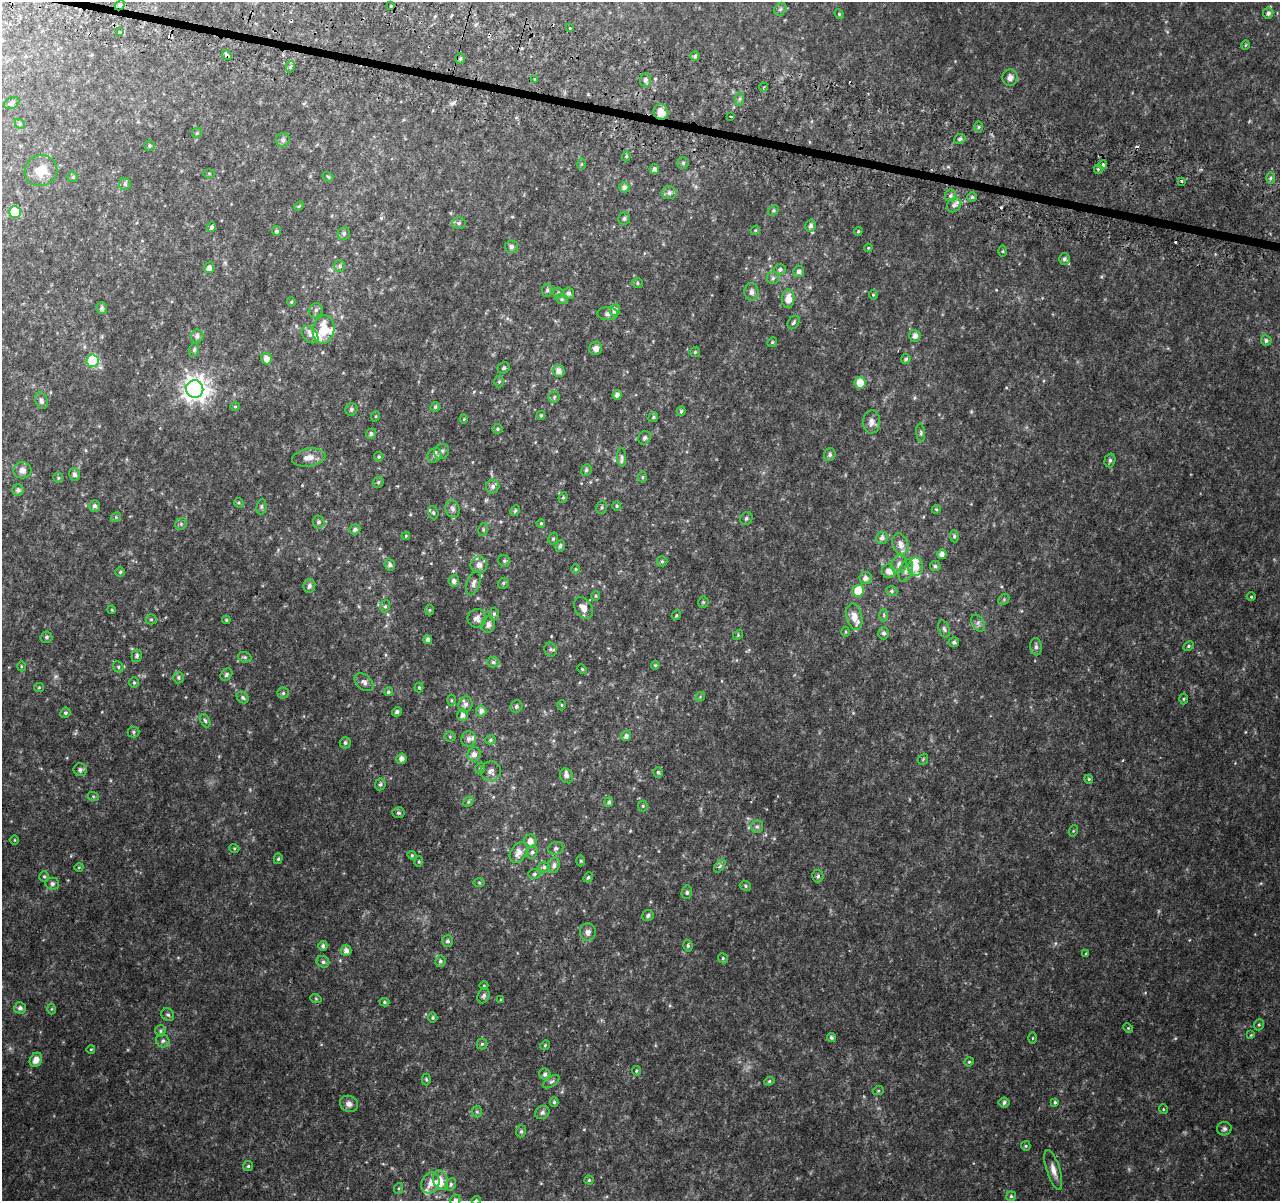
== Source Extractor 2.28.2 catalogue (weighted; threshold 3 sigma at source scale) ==
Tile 11 of 4 x 4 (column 3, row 3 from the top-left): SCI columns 2598-3875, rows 1465-2663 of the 5195 x 5393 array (HDU 1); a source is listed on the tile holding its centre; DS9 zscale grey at full resolution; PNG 1282 x 1203 px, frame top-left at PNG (2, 2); each listed source drawn as its Kron ellipse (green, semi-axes under 4 px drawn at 4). Shown black and unused: <1% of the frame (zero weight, under 2 of 3 exposures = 3% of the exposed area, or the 3 px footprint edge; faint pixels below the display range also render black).
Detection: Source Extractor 2.28.2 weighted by HDU 2 'WHT'; one run over the whole footprint, this tile lists its part. Background 0.0588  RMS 0.0091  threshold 0.0411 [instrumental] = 3 sigma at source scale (4.5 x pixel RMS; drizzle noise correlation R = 1.50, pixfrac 1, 0.0396/0.0396 arcsec/px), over >= 5 px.
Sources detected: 342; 1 too faint to see at this stretch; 4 cosmic-ray / hot-pixel residue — neither listed nor drawn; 13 inside a brighter listed object's ellipse — not listed separately; the other 324 listed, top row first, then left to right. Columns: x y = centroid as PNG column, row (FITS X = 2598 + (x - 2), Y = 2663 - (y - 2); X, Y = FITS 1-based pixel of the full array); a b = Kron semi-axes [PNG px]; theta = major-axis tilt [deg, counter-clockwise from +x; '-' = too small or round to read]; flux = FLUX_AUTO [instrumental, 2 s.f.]
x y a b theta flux
120 5 6 4 46 1.3
391 6 3 3 - 0.77
780 9 7 5 46 1.7
1268 13 5 5 - 2.5
839 14 5 4 - 1
569 28 3 3 - 2.5
120 32 3 3 - 2.4
1246 45 5 3 - 0.74
227 55 5 3 - 6.9
695 56 4 4 - 1.7
460 58 5 5 - 1.4
290 67 6 3 71 1.3
1010 78 8 7 - 3.9
534 80 4 3 - 5.4
646 80 7 6 - 2.8
764 87 4 3 - 0.92
740 99 7 4 88 1.7
12 103 8 5 27 2
661 112 8 7 - 9.1
731 116 4 3 - 6.7
20 124 6 4 -46 1.3
979 127 5 4 - 1.2
197 133 5 4 - 1.1
960 139 6 4 22 1.6
283 140 7 6 - 1.9
149 146 5 5 - 1.4
626 156 5 4 - 1.1
683 163 6 5 - 1.6
581 164 6 4 89 1.1
1103 164 4 3 - 1.7
654 169 5 4 - 2.9
1098 169 5 5 - 1.4
41 171 16 15 - 15
209 173 5 3 - 0.78
73 177 5 5 - 1.4
328 177 6 4 -30 0.99
1271 178 6 4 89 1.5
1181 181 3 3 - 4.2
125 184 6 6 - 2
624 187 5 5 - 3.3
669 193 7 6 - 3.3
950 196 6 5 - 2
972 197 5 5 - 1.6
954 205 8 6 45 3.3
299 206 5 3 - 0.77
773 210 6 4 45 1
15 212 6 6 - 26
624 218 6 6 - 1.8
459 223 7 5 3 2.1
811 226 6 5 - 2.9
212 227 5 4 - 2.5
755 230 5 4 - 0.99
276 231 4 4 - 1.7
858 231 4 3 - 1.1
344 234 6 6 - 2.1
511 247 6 6 - 2.8
868 248 4 3 - 0.76
1003 251 5 3 - 0.96
1064 259 6 5 - 2.6
340 266 6 5 - 1.5
209 268 5 5 - 3.9
780 269 6 5 - 2.3
799 271 6 5 - 3.1
773 278 6 6 - 1.9
637 283 5 5 - 1.3
547 290 6 5 - 2
558 292 5 5 - 1.3
752 292 9 7 -90 3.5
568 293 6 5 - 2.5
873 295 5 4 - 1
562 299 6 5 - 1.6
788 299 9 6 85 8.8
291 302 4 4 - 0.92
102 308 6 5 - 2.4
316 310 7 6 - 2.3
615 310 6 5 - 4.6
608 314 10 6 -2 2.9
793 322 7 5 56 1.8
324 329 14 10 80 16
310 335 10 7 -45 3.9
197 336 7 6 - 2.9
915 336 6 5 - 4.5
1266 340 5 5 - 2
772 342 5 4 - 1.3
596 348 7 6 - 4.3
194 350 7 5 79 1.9
695 352 6 4 45 1.2
266 359 5 5 - 5.2
906 359 5 4 - 1.8
93 361 6 6 - 55
504 368 6 5 - 1.6
559 371 6 5 - 4.7
499 382 6 5 - 1.1
860 383 6 5 - 14
195 389 9 8 - 770
617 395 5 4 - 4.8
554 397 6 5 - 1.7
41 400 8 6 -68 2.9
235 406 4 4 - 0.97
435 407 5 4 - 1.6
351 409 6 6 - 2
681 411 5 4 - 1.5
541 415 4 4 - 1.3
376 416 5 3 - 0.87
653 417 5 4 - 1.2
464 419 4 4 - 0.82
872 422 11 8 89 5.5
497 429 5 4 - 1.3
921 433 9 4 -86 1.6
371 434 5 5 - 2.4
645 438 7 6 - 2.2
441 451 8 7 - 3
830 454 6 5 - 2.8
434 455 8 6 49 3
309 457 17 9 9 7.5
379 457 5 4 - 1.3
622 457 9 4 -86 2.1
1110 460 7 5 75 1.7
22 470 9 8 - 5.4
586 470 6 5 - 1.8
75 474 6 5 - 2.8
642 477 5 3 - 0.95
58 478 5 4 - 1.2
378 482 6 5 - 1.4
493 487 7 6 - 3
18 490 5 5 - 2.9
563 497 5 4 - 1.3
239 503 5 4 - 1.1
94 506 6 5 - 2.6
617 506 5 4 - 1.2
261 507 8 5 84 1.5
602 508 6 5 - 1.6
452 509 9 7 -73 3
936 509 4 4 - 1.1
515 511 6 4 62 1.2
433 513 7 5 -70 1.4
116 517 5 4 - 1.2
746 519 6 6 - 1.7
318 522 6 6 - 2.3
541 523 4 3 - 1.1
181 524 6 5 - 1.8
355 529 5 5 - 2.7
483 530 6 4 80 1.4
406 536 4 3 - 0.8
954 536 6 4 -81 1.5
882 538 6 5 - 3.2
553 539 6 5 - 1.5
900 544 11 7 -71 5.4
560 546 6 4 75 1.9
942 554 5 4 - 3.6
504 561 6 6 - 1.8
662 561 5 5 - 1.2
899 564 9 7 70 4.4
390 565 6 5 - 2.8
479 565 8 8 - 5.2
935 566 5 5 - 2
915 567 9 7 86 8.2
576 569 4 4 - 1
888 571 7 6 - 5.2
906 571 12 6 70 3.5
120 572 5 5 - 1.2
866 578 6 6 - 3.8
454 581 5 5 - 3.3
474 583 13 6 71 3.9
503 583 6 5 - 1.5
309 586 7 6 - 3
858 591 6 5 - 22
892 591 6 4 -20 1.4
596 596 5 4 - 1.1
1251 597 4 3 - 0.68
1004 599 6 4 47 1.4
703 602 5 5 - 1.2
385 606 6 5 - 1.5
583 608 11 8 -55 6.8
112 610 4 3 - 0.72
430 610 5 3 - 0.86
494 614 6 5 - 1.7
676 615 5 4 - 1.1
884 615 6 4 -89 1.2
854 617 13 7 -77 8.4
477 618 9 9 - 4.8
151 619 5 5 - 1.3
226 620 4 4 - 0.99
978 623 9 6 -60 2.7
488 624 8 6 75 3.1
944 629 9 5 -74 2.1
846 632 5 3 - 0.89
884 633 6 5 - 2.3
738 635 6 4 47 0.92
46 637 6 6 - 1.7
428 640 4 4 - 3.1
954 642 5 5 - 2.3
1189 646 6 4 28 1.3
1036 647 9 5 -83 2.4
550 649 7 6 - 2
137 656 6 5 - 2.2
245 657 7 5 -19 1.5
493 662 6 5 - 1.9
655 665 4 4 - 1.1
21 666 5 3 - 0.88
118 667 6 5 - 1.4
582 669 5 3 - 0.87
226 675 7 5 49 2
178 677 6 5 - 1.6
364 682 11 7 -40 3.6
134 683 5 4 - 1.4
39 687 5 4 - 0.96
419 688 5 4 - 1.2
388 692 4 4 - 1.3
283 693 5 5 - 1.6
700 697 5 4 - 1
243 698 6 5 - 1.7
1184 699 5 3 - 1
451 700 5 3 - 0.95
465 704 8 7 - 3.3
562 705 5 3 - 0.83
516 706 6 6 - 2.1
481 711 5 5 - 3.4
397 712 5 4 - 2.2
65 713 5 5 - 1.6
462 715 6 5 - 3.2
205 721 7 4 -62 1.7
133 732 6 5 - 1.3
626 736 5 5 - 3.1
450 737 5 5 - 1.3
469 739 8 7 - 3.7
490 740 5 4 - 1.5
345 743 5 5 - 2
474 754 7 6 - 4.1
401 759 5 5 - 4.3
923 759 6 4 49 1.2
480 768 6 4 72 1.5
80 770 6 6 - 2.5
491 771 10 9 - 4
658 772 5 5 - 1.6
567 776 8 6 -63 3.8
1089 779 4 4 - 1.1
380 784 6 5 - 1.8
93 796 6 4 -19 1.1
468 802 6 4 46 1.4
609 802 5 4 - 2.1
643 806 5 5 - 1.3
398 813 6 5 - 1.6
757 827 6 5 - 1.9
1073 831 6 3 72 0.83
14 840 4 3 - 0.64
530 841 6 6 - 5.9
234 848 5 3 - 0.89
556 848 7 6 - 2.2
532 852 7 5 71 2.1
519 853 11 8 59 6.7
412 855 4 4 - 1.1
278 859 5 4 - 1.3
581 861 5 3 - 0.96
419 862 5 4 - 1
554 865 7 6 - 3
720 866 7 4 54 1.6
79 867 4 3 - 0.72
544 867 6 5 - 1.8
534 874 6 5 - 1.6
44 876 5 5 - 1.3
818 876 6 5 - 1.8
588 877 5 4 - 1.3
479 883 6 4 -1 1.1
52 884 7 6 - 2.3
745 886 6 4 -23 1.3
687 892 7 5 77 1.5
648 915 6 5 - 1.9
588 932 9 8 - 3.8
447 941 6 5 - 2.1
323 946 5 4 - 2.4
688 946 6 4 -78 1.5
346 950 5 5 - 4
1085 954 3 2 - 0.75
723 958 5 4 - 1.3
440 961 5 5 - 2.2
323 962 6 5 - 2.2
484 986 4 3 - 0.65
484 996 8 5 67 2.1
316 999 6 3 -19 0.93
501 1000 4 4 - 0.76
384 1002 5 4 - 1.4
20 1008 6 6 - 3
52 1009 5 3 - 0.81
168 1015 7 6 - 1.8
433 1017 5 4 - 1.4
1259 1025 6 5 - 1.3
1128 1028 5 4 - 1.1
160 1031 5 5 - 1.3
1251 1035 4 4 - 0.78
831 1037 4 4 - 1.7
1032 1038 5 3 - 0.87
163 1041 7 6 - 2.4
482 1044 5 5 - 1.5
545 1045 5 4 - 1.1
91 1049 4 3 - 0.66
36 1060 7 6 - 6.2
969 1062 5 4 - 1.1
636 1071 5 4 - 1.2
545 1074 6 5 - 2.7
426 1079 6 4 -89 1.2
769 1081 5 4 - 1.3
551 1082 9 5 35 1.9
878 1091 5 3 - 0.86
554 1102 5 3 - 1.3
1004 1102 5 5 - 2.2
1055 1102 4 3 - 1.1
349 1104 9 8 - 4.3
1163 1109 5 3 - 0.75
477 1112 6 5 - 1.4
542 1112 7 6 - 2.2
1224 1129 7 6 - 2.2
521 1131 6 5 - 1.5
1026 1146 5 4 - 1.1
248 1166 5 5 - 1.3
1053 1170 21 6 -73 6.7
440 1180 10 7 -69 5.8
589 1180 4 4 - 1.1
430 1183 11 8 67 6.6
451 1184 6 5 - 1.8
399 1188 5 3 - 0.97
1011 1196 5 5 - 1.3
455 1200 5 5 - 2.7
476 1200 4 4 - 0.99
Overlapping masked pixels (flux is a lower limit): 3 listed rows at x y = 120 5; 227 55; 661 112
Isophote crosses this tile's border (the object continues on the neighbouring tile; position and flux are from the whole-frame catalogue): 2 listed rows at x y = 455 1200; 476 1200